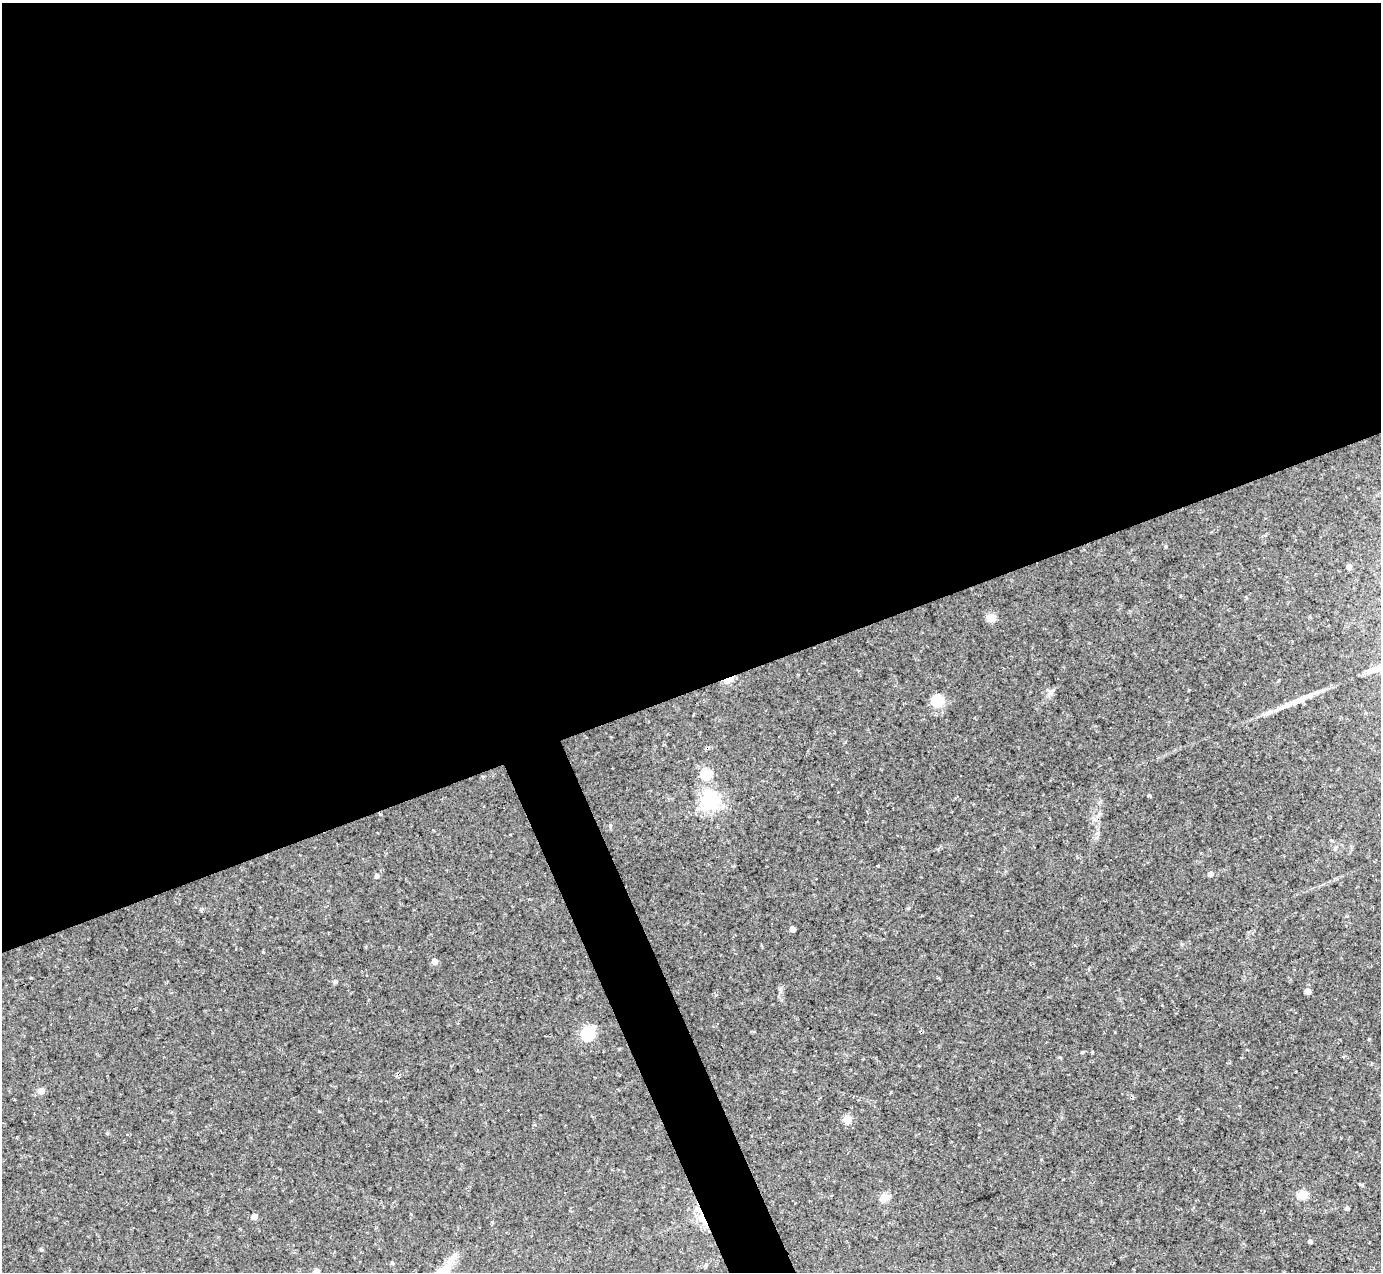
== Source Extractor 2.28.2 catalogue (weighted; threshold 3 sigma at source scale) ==
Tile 2 of 4 x 4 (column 2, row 1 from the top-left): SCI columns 1381-2759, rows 4088-5357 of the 5518 x 5505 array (HDU 1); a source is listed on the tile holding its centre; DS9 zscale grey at full resolution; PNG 1383 x 1274 px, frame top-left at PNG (2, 3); no overlay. Shown black and unused: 56% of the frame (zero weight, under 2 of 3 exposures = <1% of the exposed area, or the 3 px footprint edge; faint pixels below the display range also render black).
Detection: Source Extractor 2.28.2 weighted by HDU 2 'WHT'; one run over the whole footprint, this tile lists its part. Background 0.0441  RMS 0.0075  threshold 0.0336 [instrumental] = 3 sigma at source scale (4.5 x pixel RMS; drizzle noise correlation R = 1.50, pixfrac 1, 0.05/0.05 arcsec/px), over >= 5 px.
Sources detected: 65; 1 inside a brighter object's white glare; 24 cosmic-ray / hot-pixel residue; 1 long thin detection or spike segment (spike, bleed or trail) — not listed; the other 39 listed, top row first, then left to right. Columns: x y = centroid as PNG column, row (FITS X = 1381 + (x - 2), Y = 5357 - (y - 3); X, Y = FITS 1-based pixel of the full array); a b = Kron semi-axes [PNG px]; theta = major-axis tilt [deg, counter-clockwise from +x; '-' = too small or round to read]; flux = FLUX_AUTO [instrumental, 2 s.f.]
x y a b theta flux
1345 496 3 2 - 0.59
1166 546 4 3 - 0.78
1349 567 5 4 - 4
992 617 5 5 - 23
814 648 2 2 - 0.91
728 679 12 5 18 11
1051 692 6 6 - 2.1
1149 697 3 2 - 0.82
938 701 6 5 - 64
707 774 5 5 - 49
838 792 3 3 - 0.61
1149 796 4 3 - 3.8
710 800 7 7 - 270
1335 848 5 5 - 1.2
878 866 3 2 - 0.71
1211 874 5 4 - 4.1
377 876 5 4 - 2.3
792 929 4 4 - 5.2
435 961 5 5 - 5.8
335 982 7 4 44 1.1
1308 991 4 4 - 7.9
587 1034 6 6 - 76
1369 1039 4 3 - 0.64
1343 1056 4 3 - 1
41 1091 5 5 - 9.1
847 1119 5 5 - 25
107 1133 4 4 - 0.84
662 1171 3 2 - 0.69
825 1178 3 2 - 0.86
1361 1184 6 4 -4 0.9
1302 1195 5 5 - 34
884 1197 5 5 - 23
1347 1208 4 4 - 2
254 1217 5 4 - 7.5
480 1228 3 3 - 3.1
1310 1241 4 4 - 2
41 1250 5 4 - 1.1
392 1263 4 4 - 1
316 1272 5 4 - 12
Overlapping masked pixels (flux is a lower limit): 2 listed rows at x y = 814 648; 728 679
Isophote crosses this tile's border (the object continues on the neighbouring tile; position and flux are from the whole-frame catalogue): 1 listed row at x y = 316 1272
Unlisted compact peaks at least as high as the median listed source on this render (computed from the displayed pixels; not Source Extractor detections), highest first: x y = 908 908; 263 952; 1092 1052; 610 826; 1082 1052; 1182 944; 780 989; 1115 1032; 1180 596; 1097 833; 1189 690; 1041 1159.